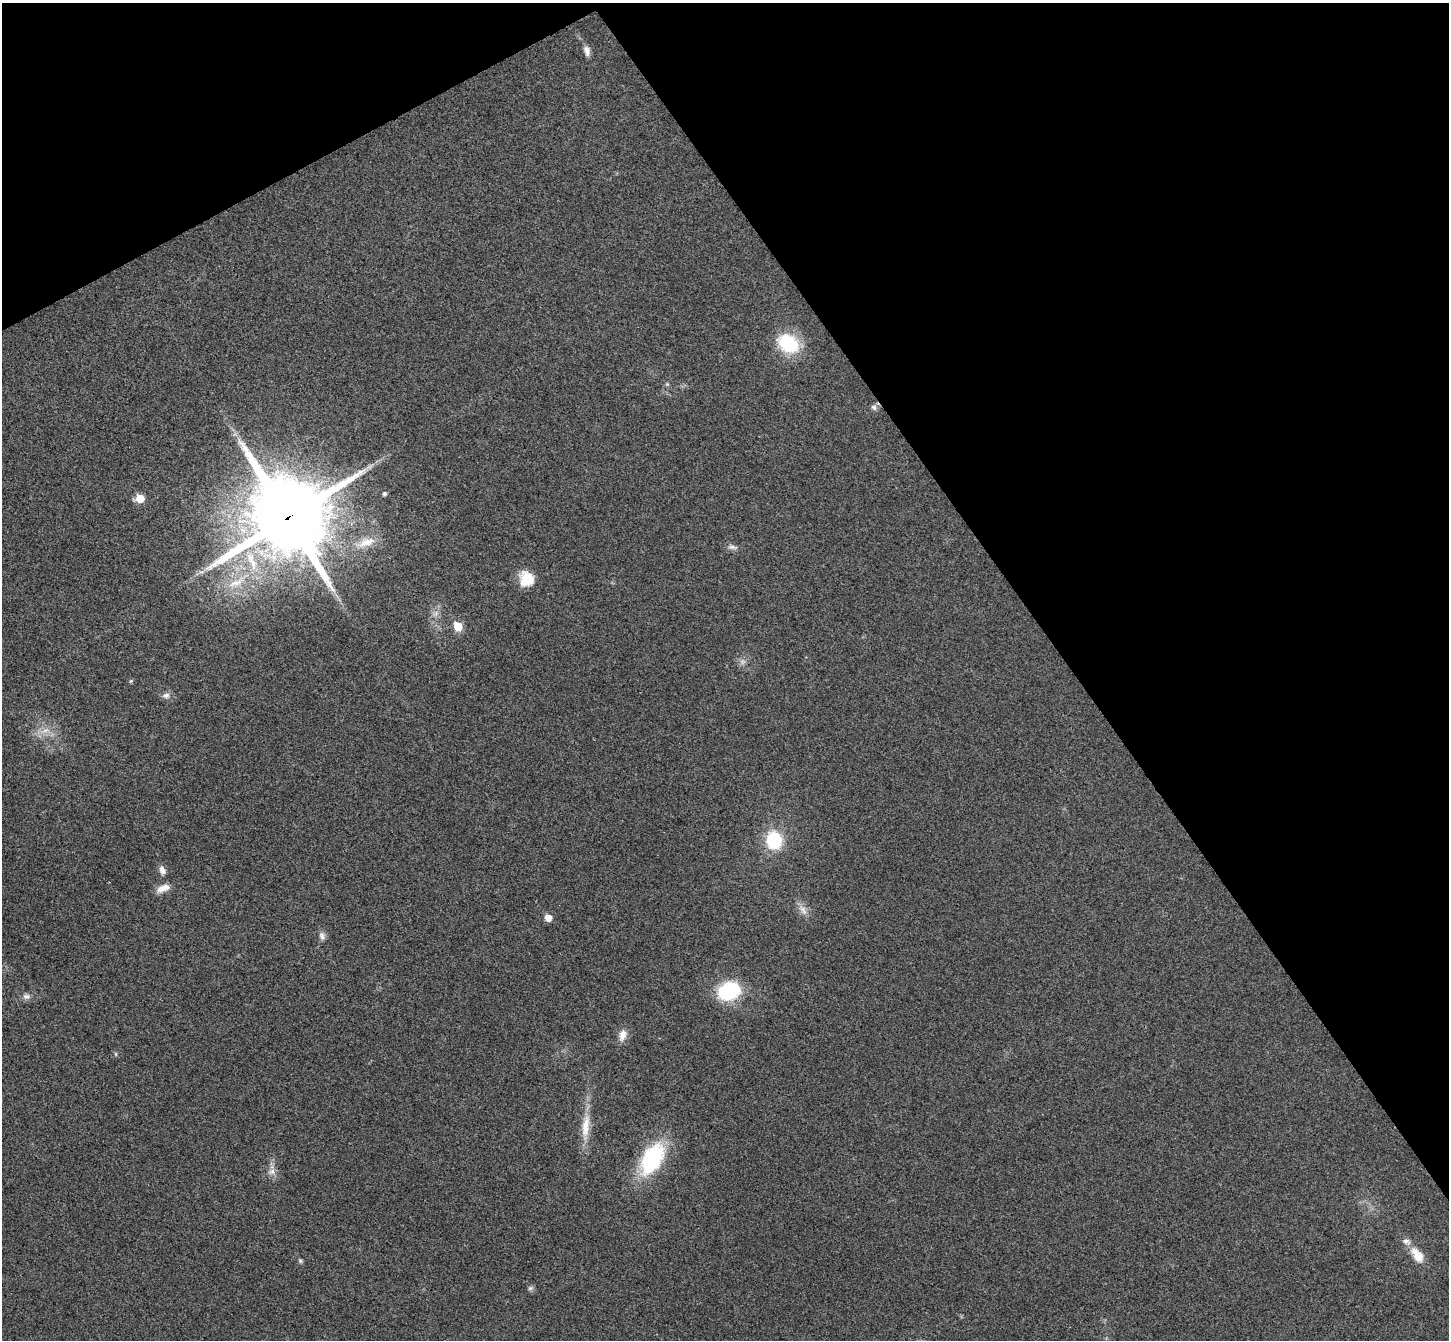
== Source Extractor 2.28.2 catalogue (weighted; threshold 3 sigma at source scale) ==
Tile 3 of 4 x 4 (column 3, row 1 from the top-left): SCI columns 2944-4390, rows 4204-5541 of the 5890 x 5866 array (HDU 1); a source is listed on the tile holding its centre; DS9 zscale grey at full resolution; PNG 1451 x 1342 px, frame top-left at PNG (2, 3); no overlay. Shown black and unused: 32% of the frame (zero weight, under 3 of 4 exposures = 6% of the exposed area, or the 3 px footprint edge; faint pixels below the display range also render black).
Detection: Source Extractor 2.28.2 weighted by HDU 2 'WHT'; one run over the whole footprint, this tile lists its part. Background 0.0247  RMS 0.0058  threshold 0.0263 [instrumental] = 3 sigma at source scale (4.5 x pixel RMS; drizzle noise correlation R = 1.50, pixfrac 1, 0.05/0.05 arcsec/px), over >= 5 px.
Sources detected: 35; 1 inside a brighter listed object's ellipse — not listed separately; the other 34 listed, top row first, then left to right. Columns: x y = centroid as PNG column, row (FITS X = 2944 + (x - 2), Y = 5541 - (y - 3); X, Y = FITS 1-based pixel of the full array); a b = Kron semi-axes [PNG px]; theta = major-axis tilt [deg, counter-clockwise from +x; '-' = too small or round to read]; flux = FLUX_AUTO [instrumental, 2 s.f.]
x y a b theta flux
587 51 14 7 -78 3.7
788 343 27 20 -26 34
667 384 6 6 - 1
874 407 9 8 - 2.3
235 434 9 6 77 2.1
384 494 5 4 - 1.6
140 498 6 6 - 14
287 517 28 27 - 6900
366 542 32 13 17 15
732 547 16 7 -11 2.8
526 579 17 16 - 14
236 583 32 12 30 18
435 613 11 9 16 3.8
458 626 6 5 - 18
742 662 11 8 -85 3
131 681 6 4 46 0.8
166 696 11 8 -2 2.9
45 731 20 8 12 7
774 840 20 17 -82 32
162 870 11 7 -69 3.6
163 888 18 8 24 6.5
803 909 18 9 -56 5.2
548 918 6 5 - 7.1
322 936 12 8 -83 3
729 991 25 19 24 39
26 996 11 7 -7 2.9
622 1035 18 10 73 5.5
116 1054 6 4 -89 0.78
586 1126 44 11 85 15
652 1159 30 17 60 72
272 1172 12 8 18 3.7
1417 1255 21 11 -53 11
300 1261 6 6 - 1.1
530 1288 8 6 17 1.4
Overlapping masked pixels (flux is a lower limit): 1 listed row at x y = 287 517